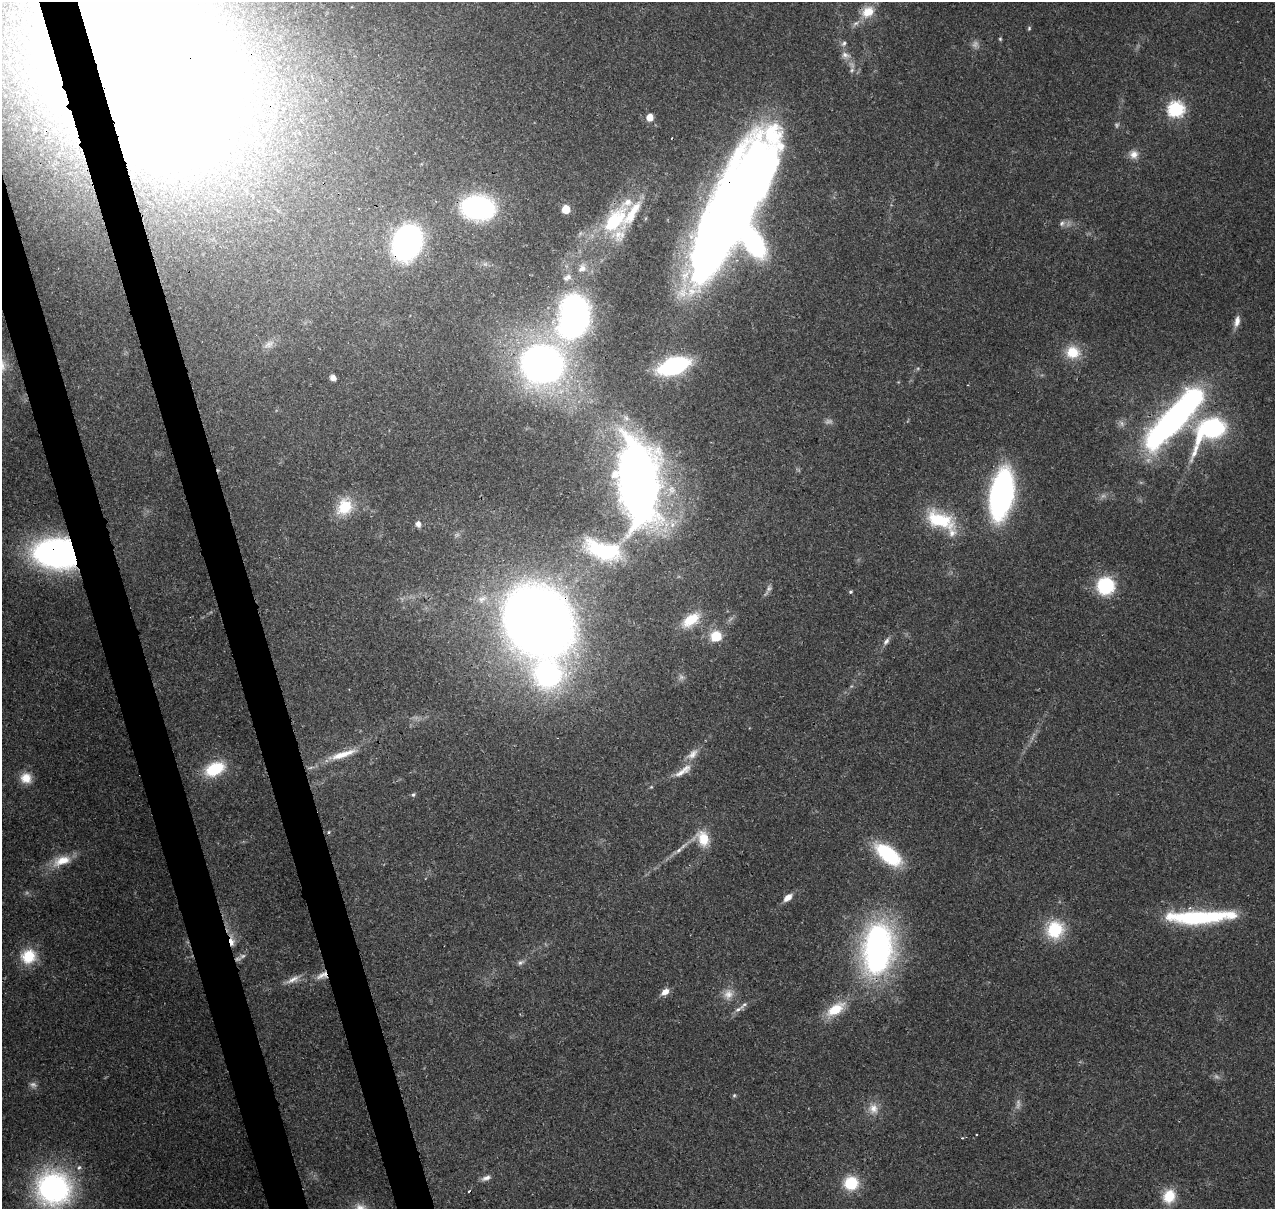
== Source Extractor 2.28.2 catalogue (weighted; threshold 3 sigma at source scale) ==
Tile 11 of 4 x 4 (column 3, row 3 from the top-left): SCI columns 2662-3934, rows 1338-2544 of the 5323 x 5039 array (HDU 1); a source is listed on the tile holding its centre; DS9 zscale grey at full resolution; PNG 1277 x 1211 px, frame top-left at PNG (2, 2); no overlay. Shown black and unused: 5% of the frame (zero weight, under 3 of 4 exposures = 8% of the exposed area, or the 3 px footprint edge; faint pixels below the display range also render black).
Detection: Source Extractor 2.28.2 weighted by HDU 2 'WHT'; one run over the whole footprint, this tile lists its part. Background 0.0758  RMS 0.0035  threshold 0.0156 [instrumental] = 3 sigma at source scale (4.5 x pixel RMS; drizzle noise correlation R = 1.50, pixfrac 1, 0.0396/0.0396 arcsec/px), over >= 5 px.
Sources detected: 102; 11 too faint to see at this stretch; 8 inside a brighter object's white glare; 3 cosmic-ray / hot-pixel residue — not listed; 7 inside a brighter listed object's ellipse — not listed separately; the other 73 listed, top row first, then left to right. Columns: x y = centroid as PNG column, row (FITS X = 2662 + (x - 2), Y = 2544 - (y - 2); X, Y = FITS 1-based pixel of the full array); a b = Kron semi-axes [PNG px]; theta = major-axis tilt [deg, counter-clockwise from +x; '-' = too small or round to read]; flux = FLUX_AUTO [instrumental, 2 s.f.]
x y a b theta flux
868 12 18 13 31 6.3
1029 28 5 5 - 0.49
1000 39 4 4 - 0.43
844 43 8 6 46 1
845 55 13 9 -18 2.3
136 70 138 97 -38 1700
852 70 7 5 48 0.9
1176 109 7 7 - 83
650 117 6 6 - 4.2
1134 154 12 11 - 2.9
478 207 23 16 -8 84
566 209 5 5 - 12
731 218 127 44 63 460
614 221 35 18 49 27
1062 223 9 7 29 1.3
407 243 20 16 67 150
582 268 14 11 61 3.3
568 277 10 8 -67 1.8
1237 321 15 7 77 2.6
574 323 23 17 36 100
269 344 15 9 29 2.5
1073 352 18 16 -9 8.6
542 364 35 30 44 200
674 366 20 11 18 61
333 378 5 4 - 2.4
1176 416 66 18 48 160
1211 429 30 17 40 66
639 478 78 37 -77 270
1001 494 33 15 80 130
344 507 22 18 59 11
940 520 38 18 -22 20
418 524 7 6 - 1.9
603 550 52 24 -18 31
58 553 32 21 -6 150
1105 586 13 12 - 31
850 592 5 4 - 0.53
691 620 25 13 35 9
536 622 49 42 -56 580
716 636 13 11 9 8.1
886 641 11 6 55 1.4
548 674 26 24 -10 71
681 677 9 8 - 1.4
342 754 42 8 18 8.2
692 754 20 10 41 3.5
215 769 23 14 24 16
683 771 28 9 34 4.2
26 778 14 13 - 5.1
651 787 5 4 - 0.4
413 795 6 5 - 0.67
329 832 5 4 - 0.45
703 839 20 13 -68 8.1
679 850 11 6 48 1.4
888 854 30 14 -38 28
62 861 26 12 18 7.3
788 897 10 6 40 3.4
1200 917 79 14 2 40
1055 930 22 20 51 16
231 941 13 7 -81 3.3
878 949 48 28 84 120
28 956 18 16 29 11
521 962 10 6 31 1.2
322 975 18 8 28 3.1
293 979 22 7 25 3
665 992 9 6 33 3.1
728 994 15 13 71 3.9
743 1005 16 6 46 2
835 1009 24 12 34 11
734 1095 6 5 - 0.53
873 1108 16 13 -65 4.3
486 1178 13 6 20 1.7
851 1183 16 15 - 12
53 1188 33 32 - 91
1169 1196 17 14 67 8.8
Overlapping masked pixels (flux is a lower limit): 10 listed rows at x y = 136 70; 731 218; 407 243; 1176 416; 639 478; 58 553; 536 622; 231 941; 878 949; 322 975
Isophote crosses this tile's border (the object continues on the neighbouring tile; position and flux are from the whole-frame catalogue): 2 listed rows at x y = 136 70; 53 1188